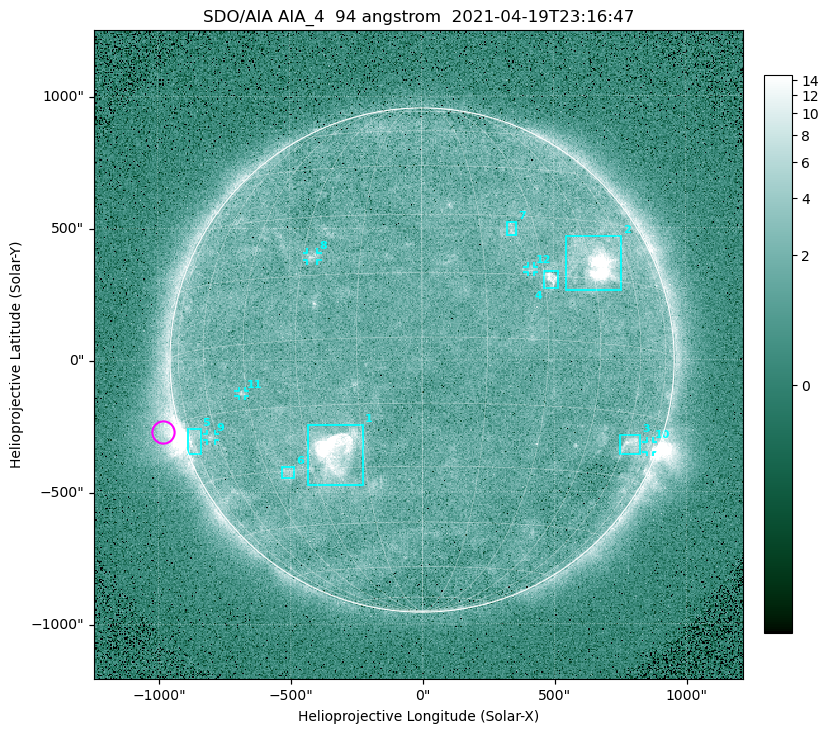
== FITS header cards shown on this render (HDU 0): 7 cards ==
TELESCOP= 'SDO/AIA '
INSTRUME= 'AIA_4   '
WAVELNTH=                   94
WAVEUNIT= 'angstrom'
DATE-OBS= '2021-04-19T23:16:47.15'
CTYPE1  = 'HPLN-TAN'
CTYPE2  = 'HPLT-TAN'

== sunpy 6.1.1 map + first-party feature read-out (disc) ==
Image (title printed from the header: SDO/AIA AIA_4  94 angstrom  2021-04-19T23:16:47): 512 x 512 px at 4.8 arcsec/px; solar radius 955 arcsec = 199 px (full disc in frame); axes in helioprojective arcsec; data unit not stated in the header (colour bar unlabelled)
Orientation: roll -0.138 deg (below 1 deg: not rotated)
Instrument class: DISC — disc imager (sunpy class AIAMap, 94 A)
Bright regions (active regions / flare kernels): reference = the median radial profile (limb darkening/brightening removed); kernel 5 px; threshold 5 sigma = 2.45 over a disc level ~1.72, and >= 1.15x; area >= 9 px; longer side >= 5 px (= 24 arcsec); searched inside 0.97 R_sun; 12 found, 12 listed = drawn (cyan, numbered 1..; 5 of them under ~33 arcsec drawn as corner ticks so the feature stays visible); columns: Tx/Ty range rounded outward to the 10 arcsec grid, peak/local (2 s.f.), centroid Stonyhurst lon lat
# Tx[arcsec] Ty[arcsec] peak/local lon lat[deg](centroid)
1 -430..-220 -470..-240 39 -22 -26
2 540..760 260..470 30 +47 +19
3 750..830 -360..-280 4.6 +63 -22
4 460..520 270..340 6.8 +32 +14
5 -890..-840 -360..-260 5.9 -73 -20
6 -540..-480 -450..-400 3 -38 -30
7 320..360 470..520 3.2 +23 +26
8 -440..-390 380..410 3.2 -27 +19
9 -820..-780 -300..-280 2.9 -63 -20
10 850..880 -350..-310 3 +75 -21
11 -700..-670 -140..-110 3.1 -46 -11
12 400..430 330..360 2.7 +27 +16
Off-limb structures (1.02-1.3 R_sun): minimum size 50 px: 5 found; the strongest spans PA ~90..115 deg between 1.02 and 1.21 R_sun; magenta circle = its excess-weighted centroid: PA ~105 deg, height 1.07 R_sun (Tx ~-980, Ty ~-270 arcsec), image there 4.8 x the reference